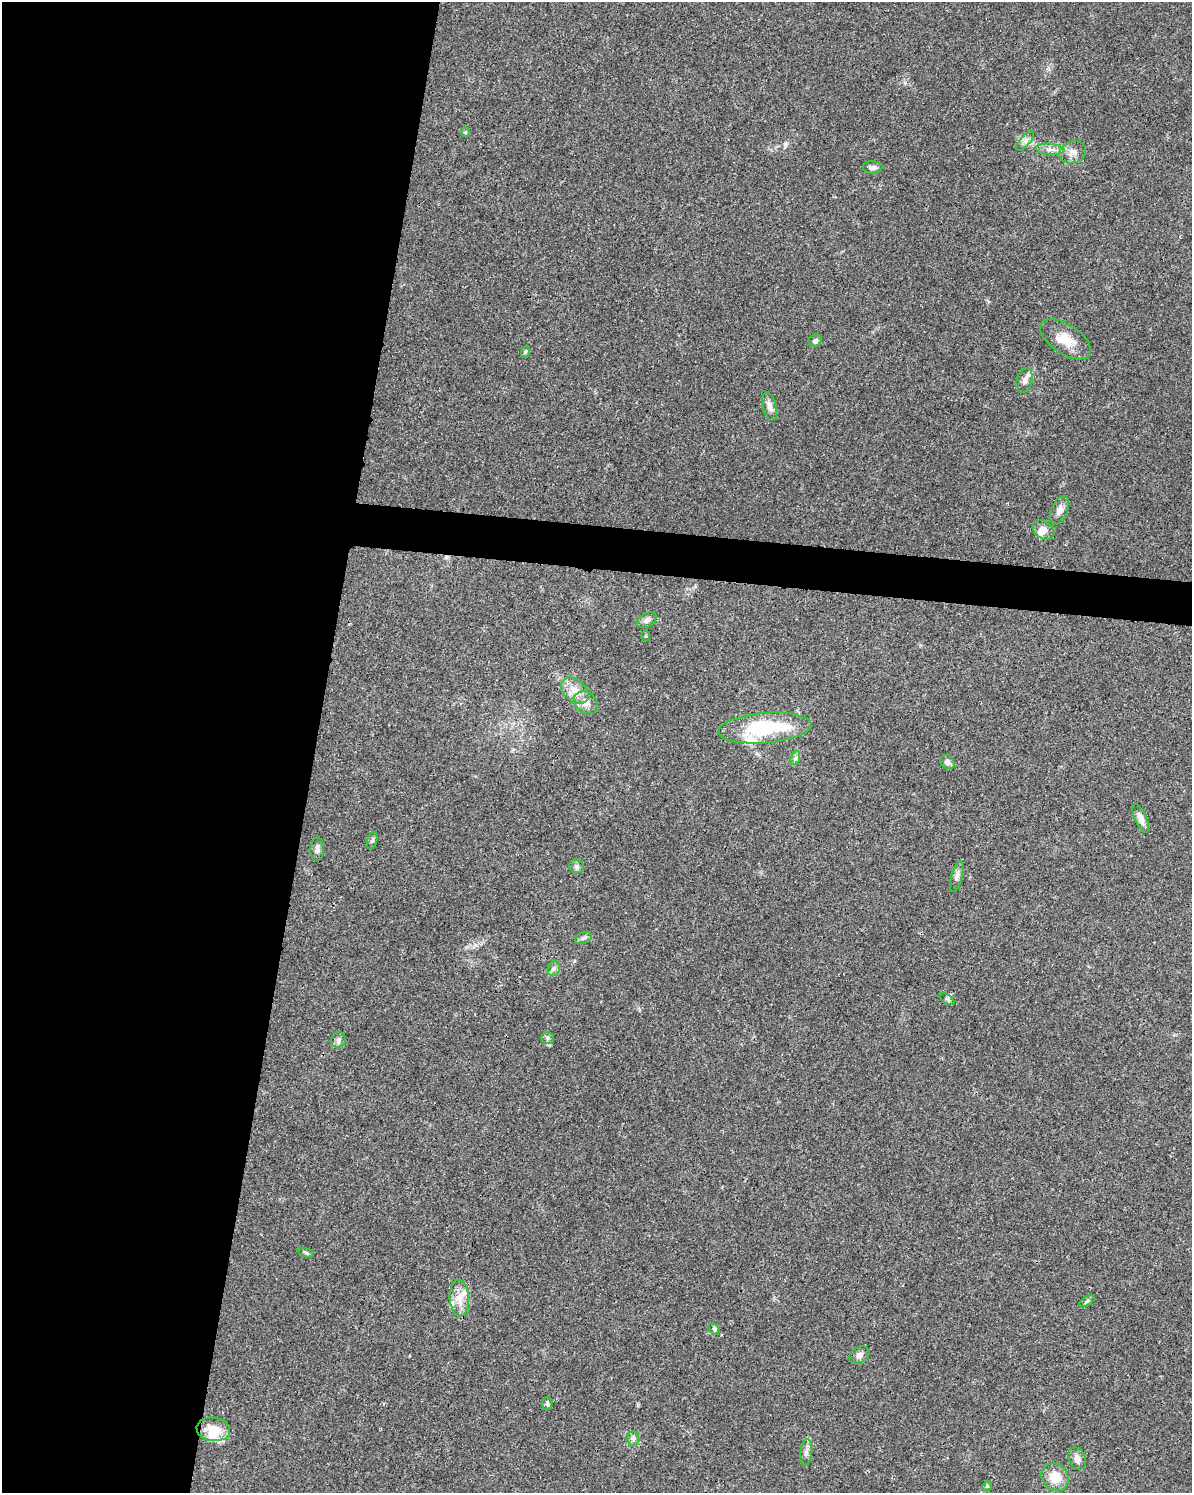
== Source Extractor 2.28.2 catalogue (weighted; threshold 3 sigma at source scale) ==
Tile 5 of 4 x 3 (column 1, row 2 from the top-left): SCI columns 5-1194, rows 1722-3212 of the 4784 x 4997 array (HDU 1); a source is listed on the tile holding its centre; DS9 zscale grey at full resolution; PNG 1194 x 1495 px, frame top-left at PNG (2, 2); each listed source drawn as its Kron ellipse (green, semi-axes under 4 px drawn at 4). Shown black and unused: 28% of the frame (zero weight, under 3 of 4 exposures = <1% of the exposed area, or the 3 px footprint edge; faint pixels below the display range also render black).
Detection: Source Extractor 2.28.2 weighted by HDU 2 'WHT'; one run over the whole footprint, this tile lists its part. Background 0.0366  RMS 0.0034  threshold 0.0152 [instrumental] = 3 sigma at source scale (4.5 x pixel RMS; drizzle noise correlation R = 1.50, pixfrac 1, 0.0396/0.0396 arcsec/px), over >= 5 px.
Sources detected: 47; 2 inside a brighter object's white glare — neither listed nor drawn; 4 inside a brighter listed object's ellipse — not listed separately; the other 41 listed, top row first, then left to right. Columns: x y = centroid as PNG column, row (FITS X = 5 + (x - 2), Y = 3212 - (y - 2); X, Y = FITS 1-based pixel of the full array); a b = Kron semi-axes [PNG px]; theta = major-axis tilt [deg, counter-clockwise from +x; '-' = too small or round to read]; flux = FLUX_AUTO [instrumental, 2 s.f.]
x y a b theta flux
465 132 4 4 - 0.4
1025 141 12 5 50 1.3
1050 149 14 5 -5 1.8
1073 152 13 11 18 2.5
872 167 10 6 -2 1.2
1065 339 29 14 -34 6.2
815 341 7 6 - 0.97
525 352 6 4 71 0.46
1025 380 12 7 77 1.8
770 406 15 7 -76 2
1059 510 15 8 66 2.1
1043 530 11 8 -34 2.2
647 620 11 7 30 1.3
646 636 5 3 - 0.33
575 691 16 11 -41 4.3
586 703 13 10 -40 2.7
765 728 47 15 5 26
795 758 7 4 72 0.75
948 762 8 6 -49 1.1
1141 818 15 6 -65 2.2
372 840 9 5 72 0.71
317 849 12 7 87 1.3
577 866 7 6 - 0.88
957 876 16 5 74 1.4
583 938 9 5 26 0.86
554 969 8 6 69 0.9
947 999 8 3 -32 0.57
547 1038 6 5 - 0.73
338 1040 8 7 - 1
306 1253 8 3 -19 0.53
459 1298 18 9 -87 4.1
1087 1301 8 3 32 0.57
714 1329 6 5 - 0.54
859 1355 11 7 29 1.5
547 1404 6 5 - 0.71
213 1429 17 11 -9 6.2
633 1439 7 6 - 0.91
806 1453 13 6 83 1.4
1077 1458 11 8 -67 1.8
1055 1477 14 12 -50 6.2
987 1486 5 4 - 0.41